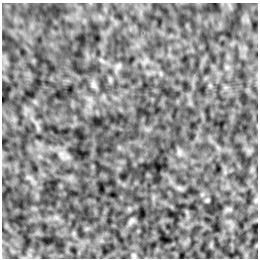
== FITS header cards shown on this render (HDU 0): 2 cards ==
NAXIS1  =                  256 /Number of positions along axis 1
NAXIS2  =                  256 /Number of positions along axis 2

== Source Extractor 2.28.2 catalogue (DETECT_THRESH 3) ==
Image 256 x 256 px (HDU 0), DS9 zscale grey, 1 PNG px = 1 image px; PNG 260 x 260 px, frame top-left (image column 1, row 256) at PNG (2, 3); no overlay
Background 3.44e-04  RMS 0.0021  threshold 0.00638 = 3 sigma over >= 5 px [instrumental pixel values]
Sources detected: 6; all 6 listed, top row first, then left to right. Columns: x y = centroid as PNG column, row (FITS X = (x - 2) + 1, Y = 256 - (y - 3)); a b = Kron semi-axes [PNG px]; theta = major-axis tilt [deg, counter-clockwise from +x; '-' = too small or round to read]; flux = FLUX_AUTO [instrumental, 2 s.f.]
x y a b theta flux
118 66 8 5 59 0.37
93 84 9 6 -76 0.42
179 152 9 6 -90 0.4
61 154 8 4 -72 0.45
131 221 10 5 46 0.32
134 256 8 5 -84 0.27